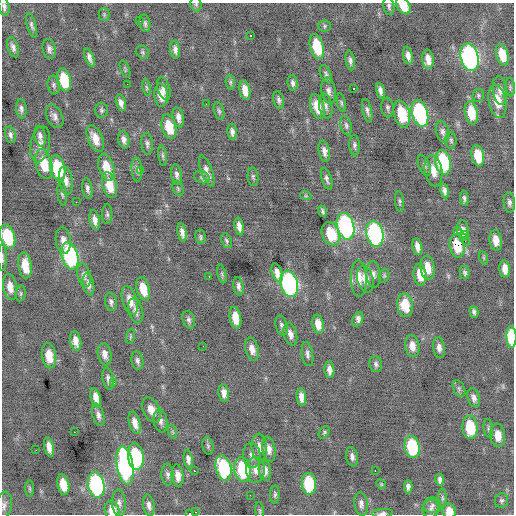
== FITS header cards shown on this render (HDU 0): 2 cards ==
NAXIS1  =                  512 / Axis length
NAXIS2  =                  512 / Axis length

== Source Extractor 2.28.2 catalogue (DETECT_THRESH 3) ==
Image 512 x 512 px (HDU 0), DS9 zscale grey, 1 PNG px = 1 image px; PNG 516 x 516 px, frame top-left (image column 1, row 512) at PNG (2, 3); each listed source drawn as its Kron ellipse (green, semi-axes under 4 px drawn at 4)
Background -0.159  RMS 0.99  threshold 2.97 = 3 sigma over >= 5 px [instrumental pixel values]
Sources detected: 218; all 218 listed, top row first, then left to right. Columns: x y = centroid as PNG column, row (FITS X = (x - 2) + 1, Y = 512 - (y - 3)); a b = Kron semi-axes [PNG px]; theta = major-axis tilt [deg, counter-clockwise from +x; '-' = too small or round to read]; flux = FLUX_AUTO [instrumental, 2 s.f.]
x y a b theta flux
196 4 7 5 -69 130
4 6 10 5 -79 200
389 6 9 5 -81 160
403 6 9 6 -58 1100
104 14 6 5 - 100
139 21 3 2 - 330
145 23 9 5 -78 180
31 25 12 4 -75 200
324 26 6 5 - 120
250 35 3 3 - 130
13 47 10 5 -72 270
317 47 13 6 -74 2400
49 49 10 6 -81 250
175 50 9 5 -84 270
143 52 7 5 -48 130
502 55 11 6 -76 1200
408 56 9 5 -77 330
470 57 14 9 -76 17000
90 58 10 4 -67 290
428 59 10 5 -83 580
350 61 10 4 -81 220
125 69 9 4 -69 100
326 74 9 5 -66 150
64 80 12 6 -78 2200
230 82 7 5 -86 120
293 83 8 5 -85 220
127 84 2 2 - 76
54 85 9 6 -81 160
510 87 9 4 -84 130
146 88 8 4 -81 120
164 88 12 6 -73 340
354 89 3 3 - 540
245 90 10 5 -78 630
500 90 14 7 -83 360
328 91 13 7 -81 350
380 91 8 4 -79 280
161 95 11 6 -85 680
478 95 7 5 77 120
279 100 9 5 -78 200
497 101 17 8 -79 1200
121 103 8 5 -76 330
341 103 9 4 -76 110
206 104 2 2 - 150
326 106 12 6 -80 270
317 107 13 6 -73 1100
387 108 10 6 -84 190
21 109 10 5 -84 210
102 110 7 6 - 140
219 111 9 5 -74 150
367 111 12 4 -77 220
420 113 14 8 -75 9000
471 113 12 6 -78 1600
402 114 14 8 -74 2300
55 116 12 7 -64 320
178 117 10 5 -78 350
346 126 10 5 -78 180
169 127 12 7 -75 1500
232 132 8 4 -84 250
443 132 11 6 -76 250
10 135 8 5 -78 200
40 136 10 5 -80 260
95 138 14 7 -66 820
124 140 9 5 -78 320
451 140 8 5 -88 140
40 144 18 9 80 530
147 144 11 5 -85 220
354 145 10 5 -88 200
324 151 10 5 -79 350
162 155 10 3 -83 140
478 156 11 6 -78 1400
443 162 12 7 -80 4800
44 164 15 8 -76 1600
424 166 11 5 -67 180
106 167 14 7 -73 1200
58 168 13 7 -76 3500
137 170 12 5 -86 240
141 171 2 2 - 47
207 171 16 5 -69 390
433 171 16 8 -81 790
177 175 10 5 -81 240
202 177 8 6 -20 150
253 177 9 5 -83 130
327 179 11 5 -73 230
66 181 14 6 -80 470
109 185 13 7 -76 1300
178 188 8 5 -64 110
87 189 10 5 -82 230
444 191 8 4 -77 250
62 193 12 4 -84 170
306 196 6 3 -18 73
464 198 7 4 -87 160
76 202 2 2 - 77
399 202 10 4 -84 140
509 202 10 5 -85 220
323 211 6 3 -70 130
107 214 10 5 88 160
95 220 10 5 -78 410
239 226 9 4 -80 380
345 226 13 8 -76 12000
463 230 10 6 -83 200
458 231 2 2 - 110
182 232 9 4 -80 320
331 234 12 8 -68 2000
375 234 13 8 -77 12000
465 235 3 2 - 240
8 236 12 7 -74 3200
201 237 7 5 -82 130
63 240 13 7 -83 440
465 240 6 4 -67 110
496 240 10 6 -82 680
226 241 7 5 -66 140
457 246 12 7 -81 730
417 247 8 4 -79 370
70 256 14 8 -75 7600
2 258 13 3 -90 150
484 258 6 4 -71 100
25 266 13 6 -82 1300
427 268 12 7 -83 950
505 269 9 5 -83 580
277 273 9 5 -72 500
465 273 7 5 -78 150
222 274 9 4 -78 120
373 274 13 7 -86 350
84 275 12 6 -77 290
420 275 11 6 -83 1100
384 276 7 5 70 130
209 277 3 2 - 64
359 278 18 8 -89 860
365 279 13 8 -74 730
88 284 11 5 -78 290
289 284 13 8 -76 15000
239 286 9 5 -81 240
10 287 13 7 -80 680
143 289 12 6 -75 1200
21 293 8 5 85 120
130 300 15 7 -73 770
111 302 9 6 -79 210
405 305 12 8 -81 1300
136 311 13 7 -75 370
474 312 6 4 -75 170
235 318 11 5 -80 1100
358 319 7 5 62 260
189 320 9 6 -73 200
318 324 9 5 -80 630
282 325 10 5 -76 200
290 334 11 6 -76 390
130 336 8 4 81 100
511 337 11 5 -88 3600
76 341 10 5 -80 520
203 346 2 2 - 300
412 346 11 7 -82 600
439 348 10 6 -84 340
252 349 12 6 -75 460
105 354 11 6 -78 450
307 354 12 5 -81 250
49 356 12 7 -81 1000
137 361 9 6 -82 210
376 364 8 6 -77 190
329 370 8 5 -86 350
108 379 11 5 -81 260
113 383 3 2 - 200
459 388 9 5 -64 170
224 393 9 5 -82 370
301 397 9 4 -81 420
96 398 10 5 -76 590
474 398 10 6 -73 300
151 410 13 8 -64 640
98 415 11 5 -74 290
161 421 11 6 -82 310
135 423 11 5 -74 540
470 427 12 7 -86 2400
488 428 9 4 -83 150
74 432 2 2 - 260
173 432 7 4 -70 100
324 432 7 4 51 110
498 435 11 7 -85 810
208 446 9 5 -80 120
49 447 10 4 -77 530
259 447 13 7 -86 490
412 447 11 7 -81 4200
269 449 12 6 -79 430
36 450 2 2 - 230
252 455 12 8 -85 390
136 457 13 8 -83 5200
352 457 10 6 -79 270
188 459 9 4 -82 310
125 465 19 8 -80 15000
223 468 13 7 -78 5200
243 470 12 8 -83 4200
255 470 13 9 89 510
194 471 3 2 - 110
265 471 10 6 -83 500
375 471 3 2 - 57
167 474 11 6 -85 220
178 476 11 6 -84 480
440 480 6 4 -80 200
309 484 11 7 -85 3400
381 484 5 4 - 80
63 485 10 6 -77 1200
96 485 13 8 -79 10000
408 487 6 4 -88 230
30 488 8 4 -89 120
250 495 2 2 - 120
275 495 9 5 89 140
442 498 9 4 -89 150
501 500 7 6 - 170
119 503 13 7 -87 320
361 504 12 6 -82 290
4 505 14 7 80 340
149 505 11 5 -81 290
432 505 9 8 - 260
431 509 9 8 - 280
112 510 10 7 -72 880
260 511 9 3 -85 93
449 511 8 6 -67 760
195 512 2 2 - 250
383 513 10 4 4 230
189 514 2 2 - 1200
At the frame edge (FLAGS 8, measured only in part): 11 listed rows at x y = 196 4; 4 6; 403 6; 8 236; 2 258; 511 337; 4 505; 112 510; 449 511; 383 513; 189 514